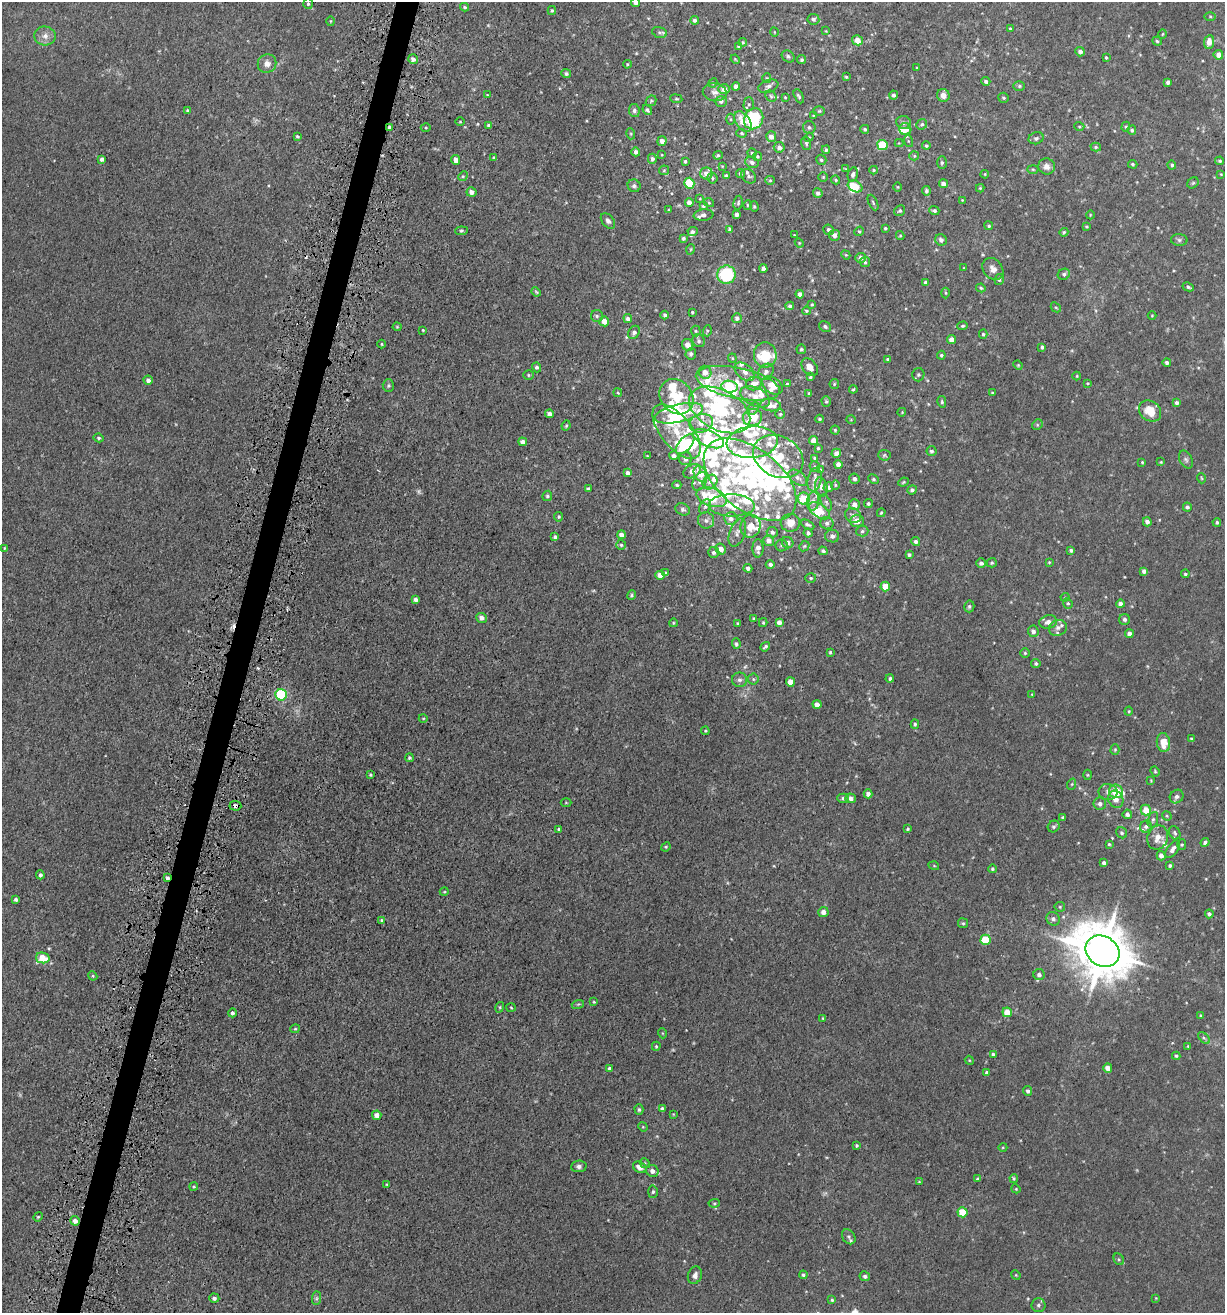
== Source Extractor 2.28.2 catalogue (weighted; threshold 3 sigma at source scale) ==
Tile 7 of 4 x 4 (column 3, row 2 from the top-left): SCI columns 2623-3845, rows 2682-3992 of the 5414 x 5354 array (HDU 1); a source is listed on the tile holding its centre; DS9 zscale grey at full resolution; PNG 1227 x 1315 px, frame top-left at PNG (2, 2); each listed source drawn as its Kron ellipse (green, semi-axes under 4 px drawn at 4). Shown black and unused: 2% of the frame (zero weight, under 3 of 5 exposures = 5% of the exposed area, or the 3 px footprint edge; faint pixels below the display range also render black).
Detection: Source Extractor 2.28.2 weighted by HDU 2 'WHT'; one run over the whole footprint, this tile lists its part. Background 0.0209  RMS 0.003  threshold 0.0135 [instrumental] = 3 sigma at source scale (4.5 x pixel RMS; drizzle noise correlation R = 1.50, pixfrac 1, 0.05/0.05 arcsec/px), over >= 5 px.
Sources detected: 575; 2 too faint to see at this stretch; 8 inside a brighter object's white glare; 4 cosmic-ray / hot-pixel residue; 1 long thin detection or spike segment (spike, bleed or trail) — neither listed nor drawn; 70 inside a brighter listed object's ellipse — not listed separately; the other 490 listed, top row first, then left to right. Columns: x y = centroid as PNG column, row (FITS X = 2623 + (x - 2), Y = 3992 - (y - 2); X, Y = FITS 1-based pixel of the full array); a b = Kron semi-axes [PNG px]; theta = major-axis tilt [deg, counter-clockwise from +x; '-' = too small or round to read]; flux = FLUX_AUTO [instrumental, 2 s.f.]
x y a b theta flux
636 2 4 4 - 1.5
308 4 5 4 - 0.44
464 7 4 3 - 0.43
552 10 4 4 - 0.39
1210 16 6 4 0 0.38
813 19 6 5 - 0.71
695 20 4 4 - 0.67
330 21 5 3 - 0.24
1010 29 3 3 - 0.36
826 31 3 3 - 0.21
659 32 8 5 -16 0.52
774 32 4 3 - 0.2
1162 34 4 3 - 0.26
45 36 11 9 -6 1.9
857 40 5 5 - 2.7
1157 41 4 4 - 0.44
743 42 4 4 - 0.31
1209 42 7 5 81 2.6
738 46 3 3 - 0.28
1080 52 5 4 - 1.2
1218 55 5 4 - 2.1
788 56 7 5 -40 0.57
1106 58 4 3 - 0.37
413 59 5 4 - 1.2
735 59 5 3 - 0.27
802 60 4 4 - 0.41
267 63 9 9 - 1.9
627 64 4 3 - 0.36
917 68 3 3 - 0.29
566 73 5 4 - 0.59
846 77 3 3 - 0.32
767 78 4 4 - 0.33
986 81 4 4 - 0.78
1168 82 4 4 - 1
713 83 5 4 - 0.31
736 86 4 4 - 1.5
768 86 10 6 18 1.1
1019 86 6 5 - 0.43
724 89 6 5 - 2.1
715 92 12 9 -11 1.6
487 95 2 2 - 0.22
893 95 4 4 - 0.66
943 95 6 6 - 2.1
771 96 6 5 - 0.5
799 96 7 4 -65 0.65
785 97 3 3 - 0.25
1003 98 5 5 - 0.46
676 99 6 3 -8 0.32
651 101 6 4 44 0.4
721 101 6 5 - 0.93
749 104 7 5 88 0.69
188 110 4 4 - 0.47
647 110 5 4 - 0.56
634 111 6 5 - 0.81
819 111 5 4 - 0.39
813 115 3 3 - 0.22
731 119 5 3 - 0.33
754 119 11 9 59 27
460 122 5 3 - 0.24
743 122 11 7 -56 4
904 122 7 6 - 0.8
922 124 6 5 - 0.6
489 125 4 3 - 0.57
1079 126 5 3 - 0.29
390 127 4 3 - 0.89
426 127 5 3 - 0.32
809 127 6 6 - 0.64
1126 127 5 4 - 0.39
865 129 4 4 - 0.55
905 129 6 6 - 3.8
1132 130 5 4 - 0.53
742 133 5 4 - 0.38
631 134 5 3 - 0.31
297 136 4 3 - 0.41
771 137 5 5 - 1.8
809 137 5 4 - 0.28
1036 138 8 6 17 0.75
662 141 5 4 - 1.6
908 141 6 4 -71 0.45
806 143 7 5 -76 0.54
899 143 4 4 - 0.25
882 145 5 5 - 12
926 146 4 4 - 0.4
779 147 5 5 - 1.1
1096 147 5 4 - 0.44
826 150 4 3 - 0.45
636 152 4 4 - 0.97
752 153 4 4 - 0.37
662 155 3 2 - 0.2
718 155 5 4 - 0.43
757 156 5 4 - 0.41
914 156 5 4 - 0.32
494 158 3 3 - 0.51
102 159 4 4 - 0.99
652 159 5 4 - 0.87
456 160 5 4 - 2.2
821 160 5 5 - 0.49
685 161 3 3 - 0.51
1220 161 4 3 - 0.41
752 162 7 5 -21 0.88
942 163 6 5 - 0.49
1133 164 4 3 - 0.37
1172 165 4 4 - 0.56
722 166 4 3 - 0.24
1047 166 8 8 - 1.6
845 169 4 3 - 0.3
1033 169 5 3 - 0.33
664 170 5 4 - 0.38
874 170 4 4 - 0.34
706 174 6 6 - 1.9
740 174 4 4 - 0.67
853 174 7 5 76 0.72
985 174 4 3 - 0.26
1221 174 4 4 - 0.24
463 176 5 4 - 0.38
726 176 4 4 - 0.99
748 176 8 6 -42 0.75
823 177 5 5 - 0.37
712 178 5 5 - 0.47
770 180 5 4 - 0.35
836 180 4 3 - 0.36
689 183 5 5 - 12
1193 183 6 5 - 0.48
943 184 4 4 - 1.5
634 186 6 6 - 0.7
855 186 8 5 -29 6.1
898 187 5 3 - 0.23
980 188 4 4 - 0.33
926 191 4 4 - 0.6
471 192 5 4 - 1.5
818 193 5 4 - 0.93
700 199 4 2 - 0.21
962 200 3 3 - 0.19
689 202 4 4 - 1.7
873 202 8 3 -64 0.45
709 203 5 3 - 0.27
738 203 7 4 80 0.48
747 205 5 3 - 0.32
703 206 4 4 - 0.39
754 207 5 4 - 0.46
669 210 3 3 - 0.26
900 211 6 5 - 0.53
934 211 5 4 - 0.58
737 214 4 4 - 1.2
703 215 10 5 6 1
1090 215 4 3 - 0.21
608 221 9 5 -51 0.85
989 226 4 4 - 0.48
1086 226 3 2 - 0.28
885 228 3 3 - 0.34
730 230 4 4 - 0.83
829 230 5 5 - 0.8
461 231 6 4 5 0.44
859 231 5 4 - 0.41
693 232 5 4 - 0.59
1064 232 4 4 - 0.45
794 235 3 2 - 0.19
834 235 5 5 - 1.6
900 235 4 4 - 0.29
683 238 4 3 - 0.53
941 240 6 5 - 0.91
1179 240 8 6 -2 0.71
799 243 4 4 - 0.3
691 249 5 3 - 0.29
846 255 5 3 - 0.28
860 258 5 5 - 1.4
865 262 5 5 - 0.56
763 268 4 4 - 0.93
963 268 3 2 - 0.19
993 269 12 9 -50 1.9
1064 274 6 5 - 0.7
726 275 9 9 - 17
999 280 5 4 - 0.54
926 282 4 4 - 0.8
1188 287 6 4 -27 0.53
981 288 5 4 - 0.4
536 292 5 4 - 0.32
946 293 5 3 - 0.31
800 294 4 4 - 1.5
812 304 4 3 - 0.33
790 306 4 4 - 0.65
1056 307 5 3 - 0.34
806 311 4 3 - 0.35
692 312 3 3 - 0.35
665 315 4 4 - 0.47
1152 315 4 3 - 0.23
597 316 6 6 - 0.64
628 318 4 4 - 1.1
737 318 5 5 - 0.96
604 321 5 5 - 2.8
963 326 5 4 - 0.43
397 327 4 4 - 0.29
825 327 6 5 - 0.59
423 330 3 2 - 0.26
696 331 5 5 - 0.45
707 331 5 3 - 0.31
634 332 7 5 60 0.98
983 334 4 4 - 0.42
952 340 4 4 - 2.1
699 341 7 6 - 0.75
382 344 4 3 - 0.24
688 345 6 5 - 1.7
1042 347 4 3 - 0.61
801 349 5 4 - 0.5
691 354 5 5 - 0.68
765 355 12 11 - 8.8
941 355 4 4 - 0.41
732 358 4 4 - 0.31
887 359 4 3 - 0.37
1167 362 4 3 - 0.77
1018 365 5 4 - 0.32
537 367 5 4 - 0.73
810 367 10 7 -51 2.1
705 372 6 6 - 2.2
745 372 11 7 -40 1.9
766 372 9 7 52 1.4
528 375 5 4 - 0.38
918 375 6 6 - 0.57
1077 376 4 4 - 0.28
810 377 3 3 - 0.38
148 380 4 4 - 1.2
738 383 43 15 -12 12
1088 383 3 3 - 0.27
754 384 8 6 17 2.5
787 384 3 3 - 0.39
834 384 5 4 - 0.38
772 385 11 7 -36 3.1
388 386 6 5 - 0.57
730 387 8 6 -8 17
853 389 4 3 - 0.33
618 393 4 3 - 0.27
809 393 3 3 - 0.34
992 393 4 3 - 0.32
676 397 19 15 -50 9.6
755 397 16 9 -25 3.2
826 401 5 4 - 0.44
942 402 6 4 -78 0.42
1177 403 4 3 - 0.82
770 405 10 6 -4 3.1
753 409 7 5 51 0.63
720 410 33 20 -28 24
1150 411 12 9 -37 5.5
902 412 4 3 - 0.23
679 413 25 9 13 16
550 414 4 4 - 1.4
780 414 5 5 - 0.41
752 417 10 8 22 6.9
820 419 4 4 - 0.52
851 420 5 3 - 0.25
701 423 12 9 14 2.5
1037 425 6 4 47 0.42
566 426 5 3 - 0.37
835 430 4 4 - 0.37
676 431 33 15 -51 8.1
98 438 5 4 - 0.5
709 439 16 8 -23 19
814 441 4 4 - 3
523 442 4 4 - 1.3
752 442 25 15 5 7.5
685 444 12 6 48 12
818 448 3 3 - 0.32
931 451 5 5 - 0.69
836 453 5 4 - 1.8
884 455 6 5 - 0.5
647 456 3 3 - 0.24
674 456 5 4 - 0.93
778 457 26 20 -28 12
814 458 4 3 - 0.37
685 459 6 6 - 1.3
1186 460 9 6 -63 0.82
1142 462 3 3 - 0.29
1161 462 3 3 - 0.27
838 464 4 4 - 1.7
815 467 5 5 - 0.59
820 469 4 3 - 0.29
692 471 9 6 30 1.6
627 473 4 4 - 1.2
701 474 8 6 -54 3.1
798 478 10 6 -36 1.1
1201 478 5 3 - 0.26
854 479 5 5 - 0.84
873 479 5 4 - 0.46
750 480 54 30 -38 44
815 480 12 6 78 1.4
700 481 10 6 61 1.3
710 482 8 6 44 1.2
903 482 5 4 - 0.35
677 485 4 3 - 0.46
835 485 5 4 - 0.35
821 487 9 6 -75 1.1
828 487 5 4 - 0.79
588 489 4 4 - 0.55
912 490 4 4 - 0.72
547 496 5 5 - 0.53
711 497 15 9 -19 13
804 499 6 6 - 6.2
813 501 9 6 84 1.3
826 502 9 4 -64 0.59
868 503 4 4 - 0.57
732 505 23 11 -1 7.5
854 505 5 5 - 2.1
705 506 8 5 63 0.75
1187 507 4 4 - 0.65
683 509 7 6 - 0.76
819 511 12 6 -34 4.3
881 513 4 3 - 0.34
853 515 8 7 - 1.2
559 517 5 4 - 0.44
731 518 6 6 - 1.4
706 520 8 8 - 1.3
857 521 7 6 - 2.4
1147 522 4 4 - 1.3
1217 522 4 4 - 0.48
790 523 9 9 - 2.9
827 523 6 6 - 0.84
808 525 7 4 -28 0.52
750 526 11 10 - 3.4
862 531 6 5 - 0.61
772 532 5 5 - 0.75
737 533 14 7 70 1.6
808 533 4 4 - 0.86
621 535 4 4 - 1.6
832 536 7 6 - 0.91
555 537 4 3 - 0.7
769 541 5 5 - 1.6
916 542 4 4 - 0.84
788 543 6 5 - 1.3
621 545 5 5 - 0.48
782 545 6 6 - 0.56
804 546 5 4 - 0.4
4 548 4 2 - 0.24
758 548 9 5 89 1.5
721 549 6 5 - 2.2
1071 550 4 4 - 0.6
823 551 4 3 - 0.52
714 552 5 5 - 0.84
909 555 3 3 - 0.53
1049 562 4 4 - 0.3
981 563 5 4 - 0.96
992 563 5 5 - 0.46
770 565 4 4 - 0.78
748 568 4 4 - 0.85
1144 571 4 4 - 1
666 573 4 3 - 0.56
1185 574 4 4 - 0.48
660 575 5 4 - 2.1
811 578 5 4 - 0.48
885 587 5 4 - 4.1
631 595 5 3 - 0.46
1065 597 4 4 - 0.29
416 599 4 4 - 1.2
1068 603 5 4 - 0.45
1120 604 4 4 - 1.3
969 606 6 5 - 0.54
481 618 5 5 - 1.4
754 619 3 3 - 0.43
1125 619 5 5 - 0.78
779 622 4 4 - 1.3
1048 622 9 6 12 1.9
673 623 4 3 - 0.27
738 623 3 2 - 0.33
763 623 4 4 - 0.33
1058 628 9 7 23 1.3
1033 631 6 5 - 1
1129 634 4 4 - 1.6
736 644 5 4 - 0.56
765 647 5 3 - 0.53
830 652 4 3 - 0.36
1025 653 5 4 - 0.43
1036 663 5 4 - 0.56
753 679 5 5 - 0.44
890 679 4 4 - 0.63
739 680 7 7 - 0.97
790 682 4 4 - 2.8
1032 694 3 3 - 0.2
281 695 6 5 - 35
817 704 4 4 - 1.9
1129 711 4 4 - 0.3
423 718 4 3 - 0.25
915 724 5 4 - 0.47
705 731 4 4 - 0.33
1192 739 4 4 - 0.74
1163 742 9 6 -82 4.4
1115 750 5 4 - 0.38
409 758 4 4 - 0.44
1155 771 5 4 - 0.34
370 775 3 3 - 0.37
1088 775 5 3 - 0.3
1151 780 4 3 - 0.25
1072 784 5 3 - 0.35
1116 791 7 6 - 6.1
1108 792 9 8 - 1.6
868 794 4 4 - 1.1
1177 796 7 6 - 1.1
843 798 6 4 0 0.68
851 798 5 5 - 1.3
1116 799 9 7 -63 2
566 802 5 3 - 0.27
1100 804 6 6 - 1
235 806 6 5 - 1
1146 810 5 5 - 4.7
1127 814 4 4 - 0.86
1167 816 5 4 - 0.32
1063 818 3 3 - 0.56
1153 820 8 5 72 0.63
1054 826 6 5 - 0.67
1146 826 6 5 - 0.75
559 829 3 3 - 0.42
908 829 3 3 - 0.41
1122 833 6 5 - 0.6
1175 833 7 5 -63 0.59
1158 838 12 10 69 2.9
1205 842 5 4 - 1
1109 844 4 4 - 0.38
1182 845 5 4 - 0.38
666 847 5 4 - 0.34
1173 849 10 5 55 1.4
1161 856 4 4 - 1.3
1104 863 4 4 - 0.9
934 866 5 3 - 0.25
1170 866 4 4 - 0.48
992 869 4 4 - 0.4
40 875 4 4 - 0.83
167 878 3 3 - 0.53
444 892 4 3 - 0.26
16 900 4 3 - 0.62
1060 907 5 5 - 0.4
823 912 5 5 - 1.8
1209 914 4 4 - 0.82
1053 919 7 6 - 0.99
382 920 4 4 - 0.45
963 923 5 5 - 0.43
986 940 5 5 - 9.9
1103 951 18 14 -32 1500
43 958 7 5 -12 5.9
1039 975 5 5 - 1
93 976 5 3 - 0.32
594 1002 3 2 - 0.25
578 1004 6 3 18 0.41
500 1007 5 3 - 0.31
511 1008 5 3 - 0.28
1007 1012 5 5 - 4.5
232 1013 4 4 - 0.8
1201 1015 4 3 - 0.31
823 1018 4 3 - 0.28
295 1029 4 4 - 0.38
662 1033 5 3 - 0.3
1204 1038 7 4 -44 0.57
656 1046 4 4 - 0.34
1188 1046 3 3 - 0.23
993 1054 4 3 - 0.44
1176 1056 4 4 - 0.38
969 1060 4 3 - 0.29
1108 1068 4 4 - 2.4
610 1069 4 4 - 0.75
987 1073 4 3 - 0.72
1028 1091 5 4 - 0.69
639 1109 5 4 - 0.5
662 1109 4 3 - 0.6
673 1114 3 3 - 0.24
377 1115 4 4 - 1.8
643 1127 5 4 - 0.28
857 1145 4 4 - 0.44
1003 1147 4 3 - 0.25
645 1163 5 4 - 0.39
579 1166 8 6 6 0.91
640 1167 7 5 -27 2.3
652 1171 6 5 - 1.5
1014 1178 4 3 - 0.4
978 1179 3 3 - 0.58
919 1182 3 3 - 0.26
387 1184 3 2 - 0.28
194 1187 4 3 - 0.33
1016 1189 4 3 - 0.3
653 1192 6 5 - 0.56
714 1203 5 4 - 0.35
962 1212 5 5 - 6.7
38 1217 5 4 - 0.32
75 1221 5 4 - 1.5
849 1237 8 6 -56 0.64
1119 1259 6 4 -62 0.52
695 1275 9 7 69 1.3
803 1275 4 4 - 0.46
1016 1275 5 4 - 0.27
865 1276 5 5 - 0.73
214 1298 5 4 - 0.9
316 1298 7 4 89 0.53
1156 1298 3 3 - 0.19
832 1300 4 3 - 0.41
1038 1305 7 7 - 0.77
Overlapping masked pixels (flux is a lower limit): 4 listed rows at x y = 390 127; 235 806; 167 878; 75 1221
Isophote crosses this tile's border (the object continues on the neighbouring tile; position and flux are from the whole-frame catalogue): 1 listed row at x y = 636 2